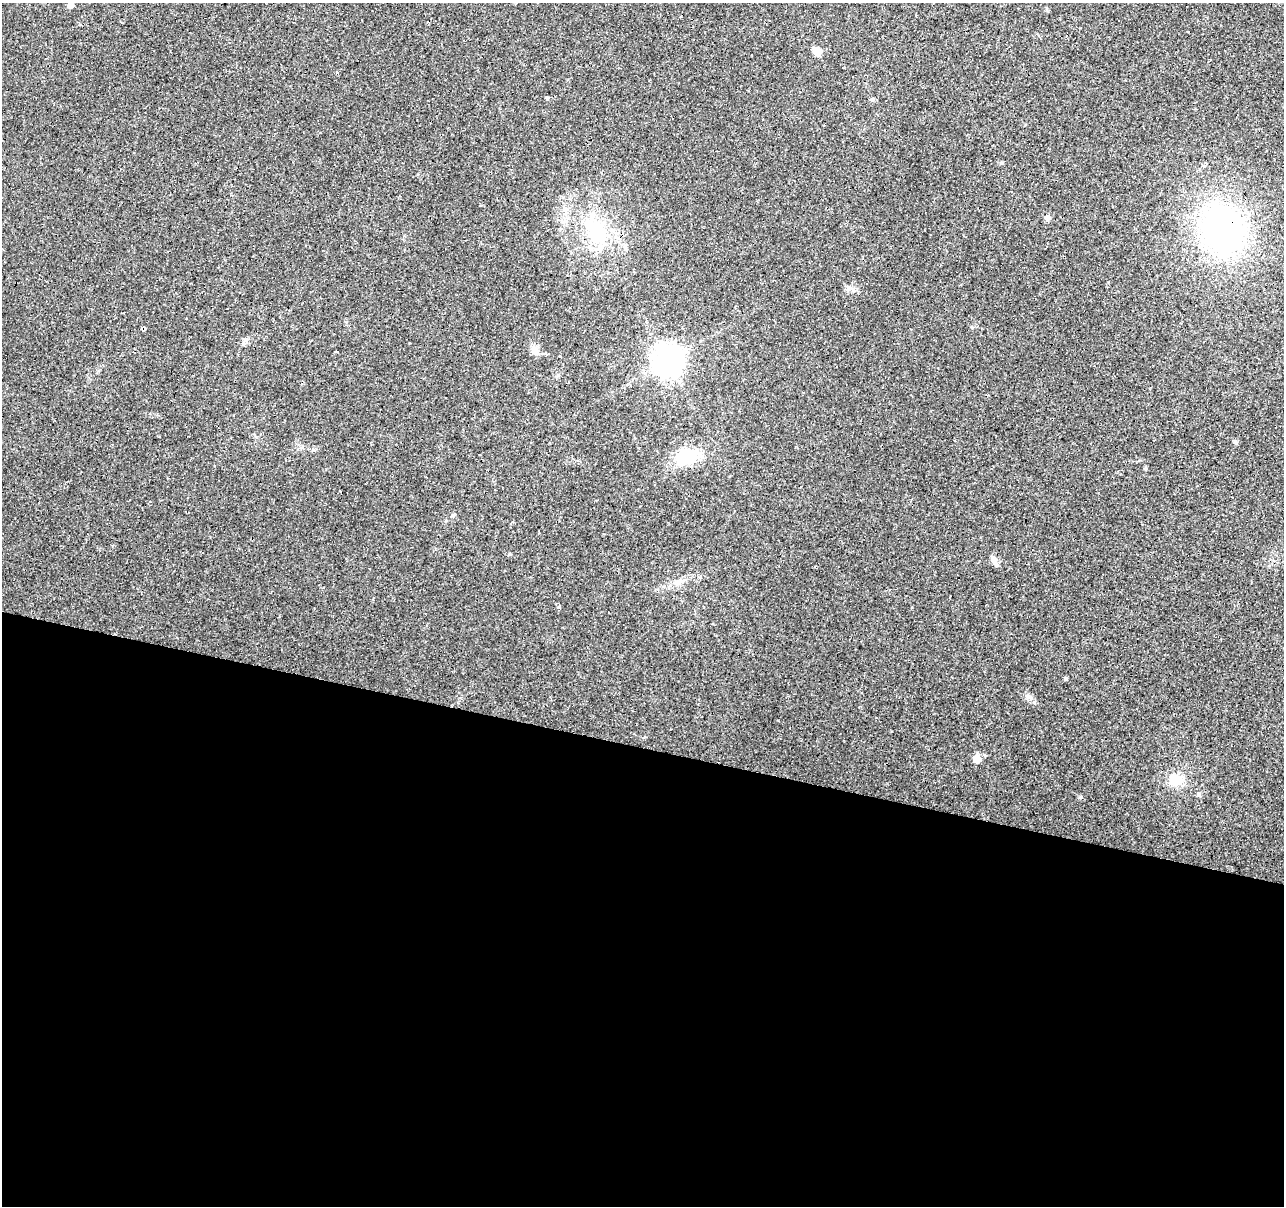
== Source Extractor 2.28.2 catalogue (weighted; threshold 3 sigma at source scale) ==
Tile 14 of 4 x 4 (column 2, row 4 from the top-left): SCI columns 1283-2564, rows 218-1421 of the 5131 x 5314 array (HDU 1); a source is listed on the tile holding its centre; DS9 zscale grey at full resolution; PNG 1286 x 1208 px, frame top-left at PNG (2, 3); no overlay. Shown black and unused: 38% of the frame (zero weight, under 3 of 4 exposures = <1% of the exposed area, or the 3 px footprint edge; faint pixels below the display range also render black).
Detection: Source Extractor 2.28.2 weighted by HDU 2 'WHT'; one run over the whole footprint, this tile lists its part. Background 0.0431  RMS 0.0042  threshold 0.0188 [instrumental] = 3 sigma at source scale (4.5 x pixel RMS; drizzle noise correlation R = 1.50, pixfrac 1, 0.0396/0.0396 arcsec/px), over >= 5 px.
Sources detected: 29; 7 cosmic-ray / hot-pixel residue — not listed; the other 22 listed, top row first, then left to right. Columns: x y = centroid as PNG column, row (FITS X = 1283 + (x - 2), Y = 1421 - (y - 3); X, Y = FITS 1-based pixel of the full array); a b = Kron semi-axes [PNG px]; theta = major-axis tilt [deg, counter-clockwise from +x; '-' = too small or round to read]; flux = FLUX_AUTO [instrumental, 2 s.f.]
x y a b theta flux
70 5 6 4 -15 1.8
818 52 11 8 -64 2.3
547 98 4 3 - 2.1
872 99 6 5 - 0.65
479 205 3 3 - 5.2
1047 218 7 7 - 1.2
1223 230 40 34 -76 130
596 231 32 19 -56 24
144 328 4 3 - 7.4
244 343 7 4 71 0.78
534 348 13 6 -63 2.1
336 352 3 2 - 0.63
668 360 9 9 - 560
1235 442 6 5 - 0.67
685 457 34 18 9 14
993 558 10 6 -54 1.7
678 582 8 6 20 1.6
559 607 3 3 - 1.3
1029 697 11 3 -35 0.94
977 759 6 5 - 6.2
1176 780 16 14 21 7.8
1199 794 6 5 - 0.82
Overlapping masked pixels (flux is a lower limit): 3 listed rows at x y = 1223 230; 596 231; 144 328
Unlisted compact peaks at least as high as the median listed source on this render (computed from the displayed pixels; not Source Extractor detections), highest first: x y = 1081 797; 1065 678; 1002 163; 558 375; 510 554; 1145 468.